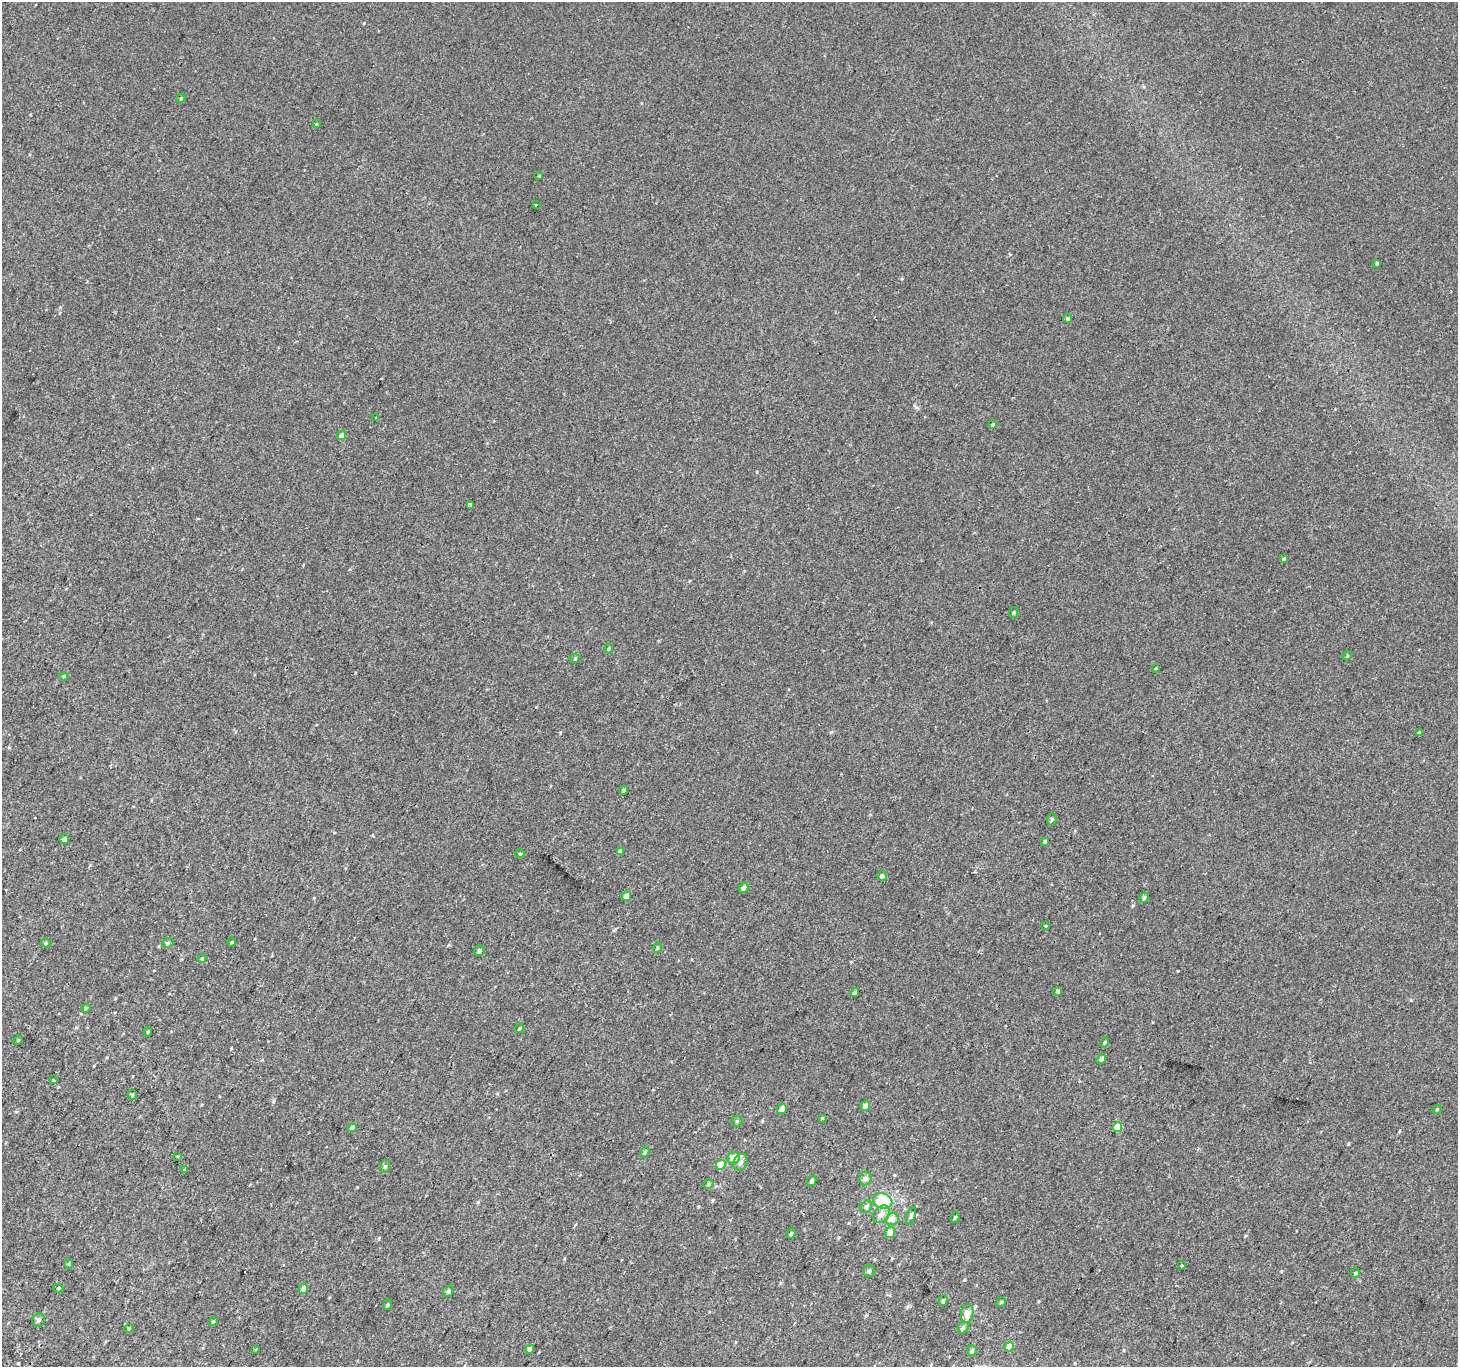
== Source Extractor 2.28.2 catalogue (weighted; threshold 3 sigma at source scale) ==
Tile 7 of 4 x 4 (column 3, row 2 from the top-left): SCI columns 2942-4397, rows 3027-4391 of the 5875 x 5986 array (HDU 1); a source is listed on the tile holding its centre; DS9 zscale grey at full resolution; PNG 1460 x 1369 px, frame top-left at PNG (2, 2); each listed source drawn as its Kron ellipse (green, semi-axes under 4 px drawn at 4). Shown black and unused: <1% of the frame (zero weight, under 2 of 3 exposures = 2% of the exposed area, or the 3 px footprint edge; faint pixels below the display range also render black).
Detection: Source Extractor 2.28.2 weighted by HDU 2 'WHT'; one run over the whole footprint, this tile lists its part. Background 2.20e-04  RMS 0.0035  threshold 0.0159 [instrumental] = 3 sigma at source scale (4.5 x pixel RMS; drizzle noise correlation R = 1.50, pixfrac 1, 0.0396/0.0396 arcsec/px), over >= 5 px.
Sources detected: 95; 6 cosmic-ray / hot-pixel residue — neither listed nor drawn; the other 89 listed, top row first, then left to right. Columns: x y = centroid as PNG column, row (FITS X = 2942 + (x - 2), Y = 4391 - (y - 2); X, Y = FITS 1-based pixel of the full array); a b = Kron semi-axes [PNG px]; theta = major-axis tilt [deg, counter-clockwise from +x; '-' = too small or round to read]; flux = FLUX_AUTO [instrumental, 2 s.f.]
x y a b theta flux
181 98 4 3 - 0.34
316 124 4 4 - 0.3
539 176 3 3 - 0.44
536 205 3 3 - 0.47
1377 263 4 4 - 0.45
1068 319 4 4 - 0.57
376 418 3 3 - 0.51
993 424 4 4 - 0.44
341 435 5 4 - 1.9
470 505 4 4 - 1.1
1283 559 4 3 - 1.3
1014 612 5 4 - 0.39
609 649 4 3 - 0.42
1347 656 5 3 - 0.36
575 658 5 4 - 0.37
1156 668 3 3 - 0.63
64 676 4 4 - 0.37
1419 733 4 3 - 1.1
624 790 4 4 - 0.46
1052 819 6 4 84 0.59
64 839 5 4 - 1
1045 841 4 3 - 0.39
620 851 4 4 - 1.4
520 854 4 4 - 0.39
882 876 5 5 - 0.82
743 888 5 4 - 1.2
626 896 5 4 - 2.2
1144 898 5 3 - 0.51
1046 926 3 3 - 0.99
231 942 4 3 - 0.33
46 943 5 4 - 0.46
168 943 6 4 23 0.56
657 948 5 3 - 0.34
479 951 5 5 - 0.88
202 958 4 3 - 0.3
1058 991 4 4 - 0.62
855 992 5 4 - 0.6
86 1008 5 4 - 0.39
519 1028 5 3 - 0.37
148 1032 5 3 - 0.42
18 1040 5 4 - 0.34
1105 1042 5 4 - 0.42
1101 1059 5 4 - 0.96
53 1080 4 4 - 0.27
132 1095 5 4 - 0.49
865 1106 5 4 - 1.5
782 1109 5 5 - 1.7
1437 1109 5 3 - 0.28
822 1118 3 3 - 0.27
737 1121 5 5 - 0.47
1117 1127 5 4 - 6
352 1128 4 4 - 1.2
645 1152 5 4 - 0.85
178 1156 3 3 - 1.5
734 1158 6 5 - 3
740 1162 8 6 61 1.6
721 1165 5 4 - 5.7
385 1166 6 5 - 0.57
184 1170 4 3 - 0.72
865 1178 7 6 - 1.2
812 1181 5 4 - 0.72
708 1184 5 4 - 0.47
883 1201 10 7 -17 14
866 1207 6 5 - 0.79
881 1214 10 7 47 2.2
911 1216 9 4 72 0.77
955 1217 6 4 71 0.5
892 1219 6 6 - 2.8
890 1232 5 5 - 1.6
791 1234 5 4 - 0.6
69 1264 5 3 - 0.3
1182 1266 3 3 - 0.47
869 1271 6 5 - 0.67
1355 1273 5 4 - 0.4
58 1288 5 3 - 0.32
303 1289 5 4 - 1.5
448 1291 6 5 - 0.54
943 1301 5 4 - 0.55
1001 1302 5 4 - 0.46
388 1305 5 4 - 0.43
967 1313 9 6 83 2.9
39 1320 7 6 - 0.88
213 1322 5 3 - 0.31
129 1328 4 4 - 0.37
963 1328 6 5 - 0.66
1009 1347 4 4 - 3.6
530 1349 4 4 - 1.9
256 1350 3 3 - 3.5
972 1351 5 5 - 0.71